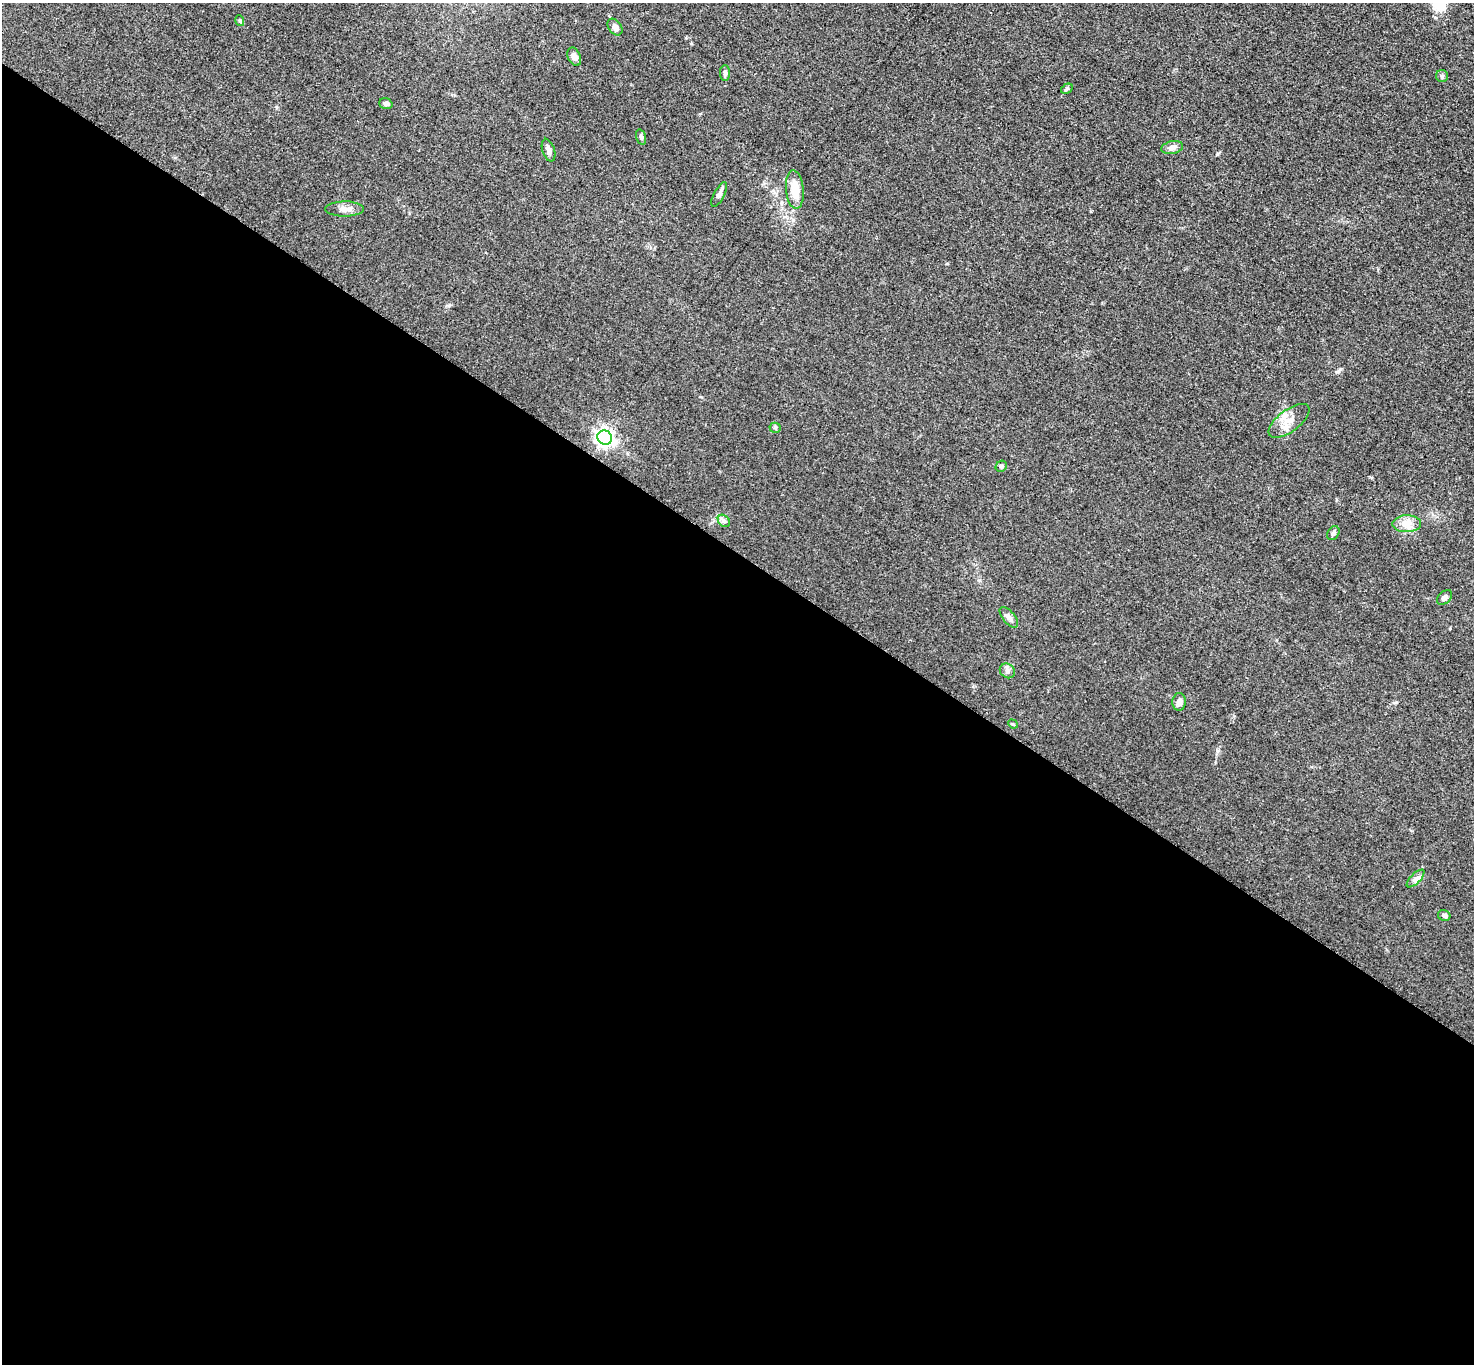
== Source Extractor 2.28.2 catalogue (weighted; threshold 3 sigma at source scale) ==
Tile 14 of 4 x 4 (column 2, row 4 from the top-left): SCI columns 1485-2956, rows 163-1524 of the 5909 x 5914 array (HDU 1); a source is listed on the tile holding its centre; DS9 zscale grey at full resolution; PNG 1476 x 1366 px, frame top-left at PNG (2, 3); each listed source drawn as its Kron ellipse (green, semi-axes under 4 px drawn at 4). Shown black and unused: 60% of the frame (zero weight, under 3 of 5 exposures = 1% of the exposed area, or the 3 px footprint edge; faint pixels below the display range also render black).
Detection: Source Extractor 2.28.2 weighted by HDU 2 'WHT'; one run over the whole footprint, this tile lists its part. Background 0.0536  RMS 0.0058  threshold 0.0259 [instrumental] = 3 sigma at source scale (4.5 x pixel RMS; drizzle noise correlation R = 1.50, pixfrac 1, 0.05/0.05 arcsec/px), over >= 5 px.
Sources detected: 27; all 27 listed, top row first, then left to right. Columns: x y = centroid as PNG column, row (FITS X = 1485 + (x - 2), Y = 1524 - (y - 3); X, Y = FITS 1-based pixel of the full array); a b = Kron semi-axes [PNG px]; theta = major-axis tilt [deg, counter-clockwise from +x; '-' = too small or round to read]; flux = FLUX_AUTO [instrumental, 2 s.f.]
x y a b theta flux
240 21 5 3 - 0.64
615 27 9 6 -54 2.7
574 57 9 6 -65 2.6
725 73 8 5 -90 1.3
1442 76 6 6 - 1.1
1067 89 6 4 30 0.82
386 104 7 5 -19 1.6
641 137 8 4 -75 1.2
1172 147 11 6 12 2.8
548 150 12 6 -72 2.2
795 190 19 9 -85 11
719 195 13 5 62 2
344 209 19 7 0 4.3
1289 421 24 11 37 7.3
775 428 5 5 - 0.83
605 438 7 7 - 260
1001 466 6 5 - 0.89
724 521 7 5 -46 1.4
1407 524 14 8 2 5.2
1333 533 7 5 58 1.6
1445 597 9 6 43 2.2
1009 617 12 6 -51 2.4
1007 671 8 7 - 1.9
1179 702 9 6 85 2.9
1013 724 5 4 - 0.65
1416 878 11 5 45 2
1444 916 6 5 - 1.4
Unlisted compact peaks at least as high as the median listed source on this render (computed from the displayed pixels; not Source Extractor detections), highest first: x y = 1217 154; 1218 751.